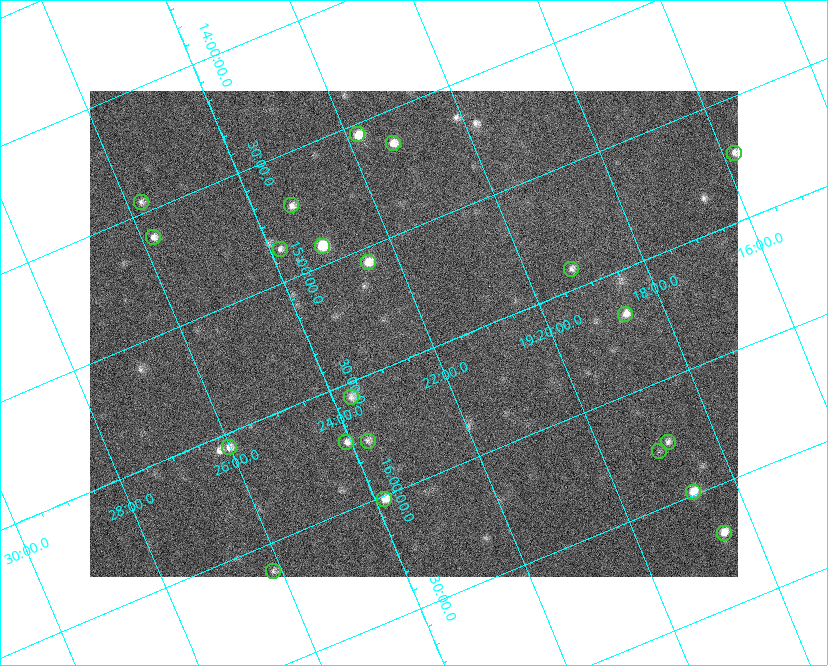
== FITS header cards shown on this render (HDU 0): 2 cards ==
NAXIS1  =                  648 / length of data axis 1
NAXIS2  =                  486 / length of data axis 2

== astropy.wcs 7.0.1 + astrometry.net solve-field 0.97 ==
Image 648 x 486 px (HDU 0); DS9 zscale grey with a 90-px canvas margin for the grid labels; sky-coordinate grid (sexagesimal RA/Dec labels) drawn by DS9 from the SOLVED WCS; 21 Tycho-2 reference stars matched to detected sources circled (green)
Header WCS: none
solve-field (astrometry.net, Tycho-2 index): SOLVED blind (the file carries no WCS)
Solved WCS: RA---TAN-SIP/DEC--TAN-SIP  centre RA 19:22:14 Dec +15:25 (290.56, +15.41 deg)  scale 15.3 arcsec/px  FOV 164.9' x 123.7'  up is -157 deg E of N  parity flipped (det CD > 0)
(file carries no celestial WCS; the grid is the blind solution)
Tycho-2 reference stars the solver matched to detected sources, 21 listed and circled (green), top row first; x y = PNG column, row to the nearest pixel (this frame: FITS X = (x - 90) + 1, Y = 486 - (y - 91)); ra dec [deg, ICRS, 3 dp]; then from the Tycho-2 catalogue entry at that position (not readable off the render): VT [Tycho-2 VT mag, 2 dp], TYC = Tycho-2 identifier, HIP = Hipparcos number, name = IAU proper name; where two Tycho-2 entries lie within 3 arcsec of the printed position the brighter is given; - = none
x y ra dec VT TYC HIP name
357 134 290.452 +14.543 7.44 1054-679-1 - -
393 143 290.323 +14.634 7.66 1054-951-1 95132 -
734 153 288.951 +15.222 8.24 1599-3918-1 94665 -
141 202 291.441 +14.452 8.37 1067-789-1 - -
291 205 290.838 +14.713 8.21 1054-205-1 95303 -
153 237 291.451 +14.609 8.24 1067-445-1 95522 -
322 246 290.784 +14.921 6.67 1054-223-1 95287 -
280 249 290.960 +14.864 8.44 1054-411-1 - -
368 262 290.625 +15.059 7.77 1600-2349-1 - -
571 269 289.809 +15.416 8.37 1599-3313-1 94944 -
625 314 289.664 +15.681 7.94 1599-1947-1 94894 -
351 397 290.922 +15.560 8.69 1600-1874-1 - -
368 441 290.929 +15.760 8.70 1600-822-1 95334 -
346 442 291.017 +15.730 8.16 1600-168-1 - -
668 442 289.708 +16.250 8.60 1599-1761-1 - -
229 447 291.504 +15.557 8.17 1600-1630-1 95542 -
659 451 289.759 +16.274 9.33 1599-1589-1 - -
693 492 289.688 +16.488 7.07 1599-570-1 94905 -
384 499 290.960 +16.014 7.62 1600-1088-1 95346 -
724 533 289.631 +16.698 7.50 1599-66-1 94884 -
273 571 291.536 +16.114 8.78 1600-1331-1 - -